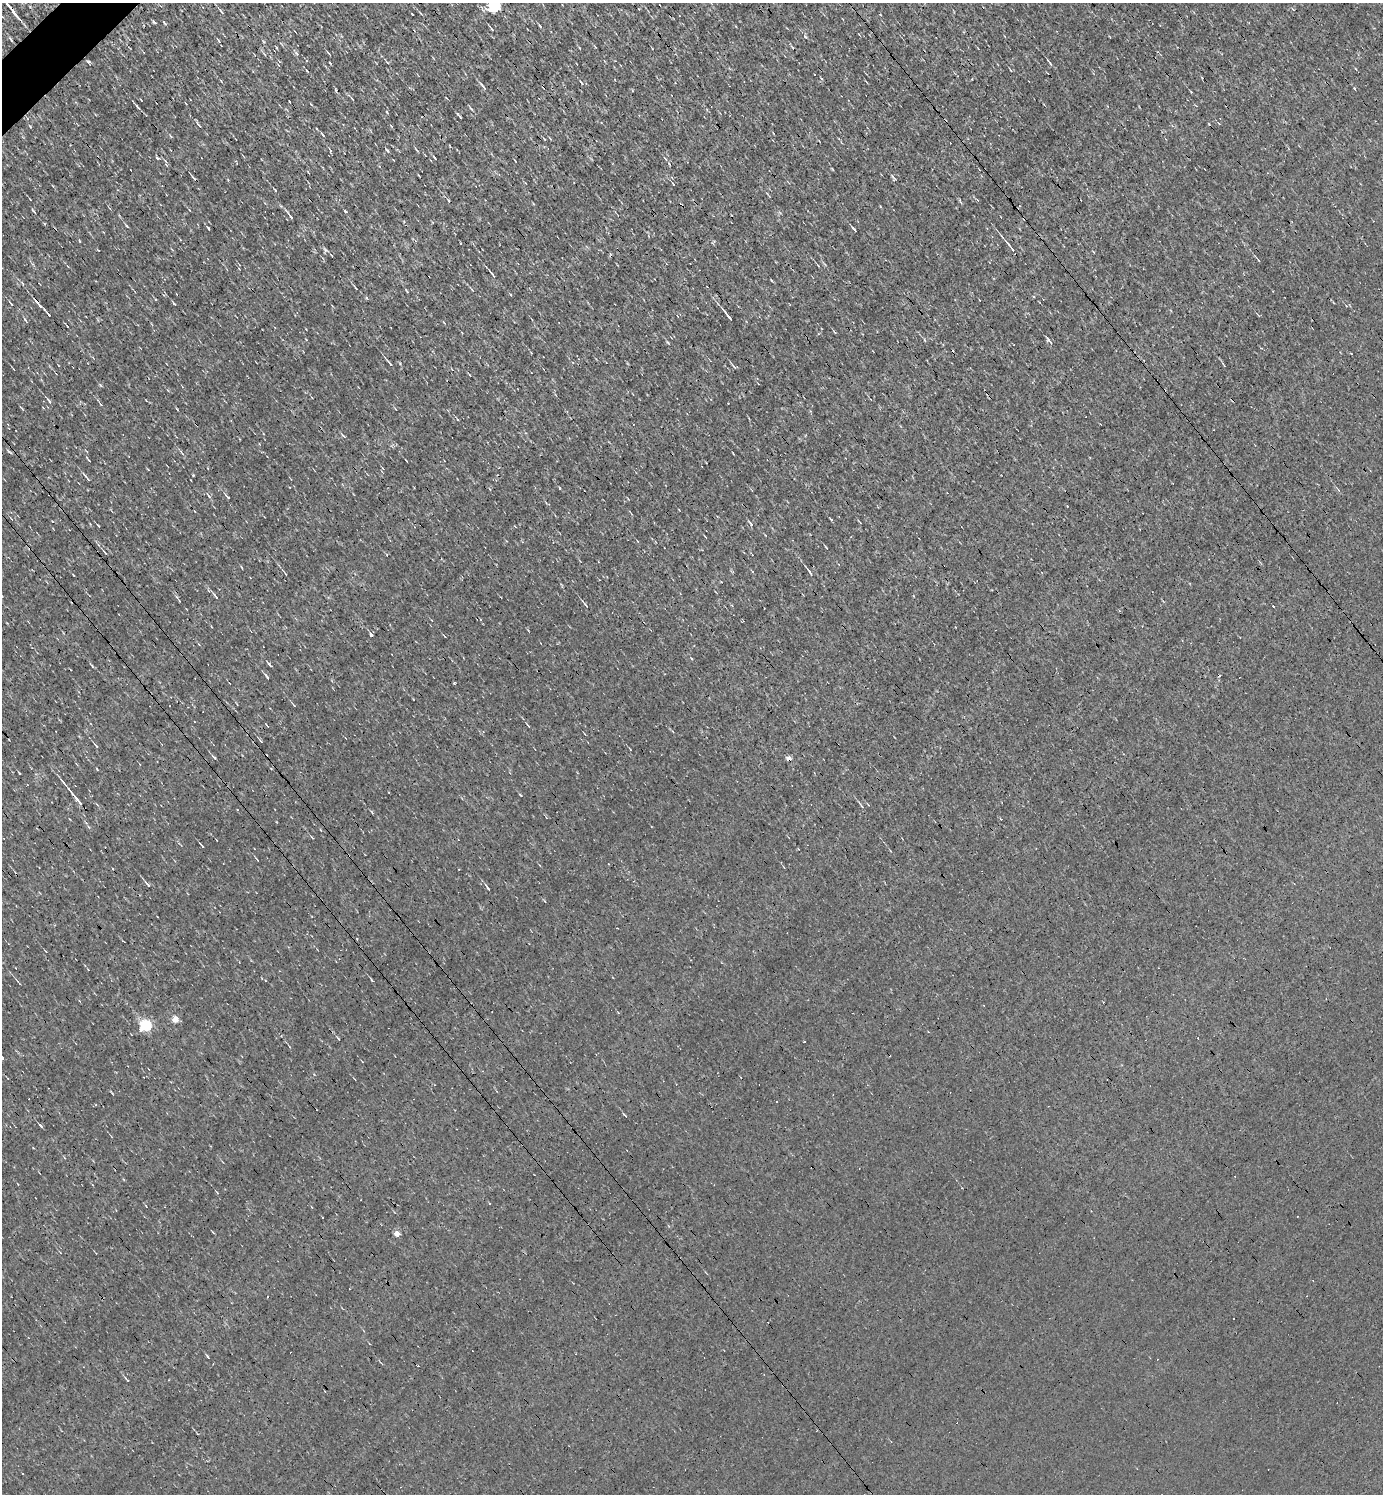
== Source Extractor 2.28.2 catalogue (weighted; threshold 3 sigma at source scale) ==
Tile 11 of 4 x 4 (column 3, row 3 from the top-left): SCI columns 2913-4293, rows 1493-2984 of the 5968 x 5969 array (HDU 1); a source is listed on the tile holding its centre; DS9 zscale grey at full resolution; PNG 1385 x 1496 px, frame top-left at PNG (2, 3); no overlay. Shown black and unused: <1% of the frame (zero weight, under 3 of 4 exposures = <1% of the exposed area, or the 3 px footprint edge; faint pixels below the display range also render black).
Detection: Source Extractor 2.28.2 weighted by HDU 2 'WHT'; one run over the whole footprint, this tile lists its part. Background 0.00165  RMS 0.04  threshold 0.178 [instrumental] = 3 sigma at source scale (4.5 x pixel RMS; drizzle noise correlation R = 1.50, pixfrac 1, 0.05/0.05 arcsec/px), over >= 5 px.
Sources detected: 132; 23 cosmic-ray / hot-pixel residue — not listed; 2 inside a brighter listed object's ellipse — not listed separately; the other 107 listed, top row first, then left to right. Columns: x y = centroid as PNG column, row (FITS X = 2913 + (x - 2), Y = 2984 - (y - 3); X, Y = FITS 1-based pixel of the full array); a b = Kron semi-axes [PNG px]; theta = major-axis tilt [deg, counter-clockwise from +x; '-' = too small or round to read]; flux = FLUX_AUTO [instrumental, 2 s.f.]
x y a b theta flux
495 6 6 6 - 590
11 7 12 3 -56 27
1293 9 5 3 - 3.2
221 11 8 3 -50 7.3
540 26 6 3 -53 4.9
492 29 8 3 -44 4.6
805 37 5 4 - 5.1
11 40 8 2 -60 5.6
219 41 8 3 -51 5.6
296 53 6 3 -69 5.9
264 54 5 3 - 3.7
329 54 5 2 - 3.3
387 62 5 3 - 3.1
330 63 3 2 - 2.6
1050 63 9 3 -53 6.6
307 71 5 3 - 3.6
582 83 4 2 - 4.7
483 87 11 4 -52 10
352 99 5 2 - 3.3
138 107 8 3 -54 6.2
387 112 4 3 - 2.7
460 117 5 2 - 3.4
199 125 9 3 -55 6.8
30 126 5 3 - 3.8
323 135 5 2 - 4.2
544 139 4 3 - 2.7
387 150 6 3 -38 4.1
435 158 4 2 - 4
515 161 3 2 - 2.5
669 164 4 3 - 4.8
166 165 5 3 - 3.3
894 178 8 4 -55 6.1
674 184 3 3 - 7.6
275 190 5 3 - 3.5
448 200 5 3 - 4
33 211 10 2 -51 4.6
345 211 3 3 - 44
290 216 11 3 -53 9
127 226 5 3 - 5.7
208 228 7 3 -57 4.8
854 230 6 2 -47 6.3
1009 244 13 3 -48 9.9
1094 252 4 3 - 3.3
331 255 3 2 - 3.1
1258 260 4 3 - 3.4
492 274 13 3 -52 9.4
355 288 6 2 -55 3.8
407 291 5 2 - 3.7
980 300 3 2 - 3.5
11 304 5 2 - 3.9
174 304 5 3 - 5
39 305 12 4 -46 15
728 316 15 2 -52 17
834 332 6 2 -46 3.8
924 340 5 3 - 3.4
667 342 5 3 - 4.1
1050 342 10 3 -45 9.1
390 363 10 3 -48 9.6
1224 365 8 2 -59 4.9
733 366 10 3 -49 6.6
100 385 5 4 - 4
49 401 8 3 -52 7.8
101 404 5 3 - 4
343 436 7 3 -45 5.2
10 452 9 3 -39 5.2
182 453 6 3 -38 4.9
89 460 5 2 - 3.4
87 477 14 2 -50 8.2
227 497 8 3 -46 6.1
831 520 3 3 - 10
751 524 7 3 -62 5.3
826 547 6 2 -45 3
105 553 5 2 - 3.9
809 572 9 3 -56 8.9
285 574 7 2 -54 4.3
215 596 10 3 -50 8.9
585 605 11 3 -51 8.3
1119 611 4 3 - 3.2
371 635 4 3 - 13
270 665 7 2 -41 6.8
92 666 6 3 -53 3.9
267 677 9 3 -54 6.6
454 683 3 2 - 3.6
294 705 7 2 -45 4.2
267 725 4 2 - 3.8
528 726 5 3 - 4.8
96 745 7 3 -50 5.9
214 758 7 3 -45 6.5
789 758 4 4 - 27
19 773 4 2 - 2.7
389 792 2 2 - 3.3
520 795 6 2 -45 3.2
77 799 26 3 -50 36
862 806 8 4 -49 6.4
312 837 6 2 -45 3.2
202 845 6 2 -52 4.7
257 859 5 2 - 3.5
148 884 10 3 -48 8
488 888 6 2 -50 5.5
175 1019 4 4 - 63
146 1026 5 5 - 450
338 1039 6 3 -63 4
804 1041 3 2 - 6.1
95 1105 3 2 - 4.6
40 1126 6 2 -54 5.7
323 1217 2 2 - 3.3
397 1234 5 4 - 31
Overlapping masked pixels (flux is a lower limit): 2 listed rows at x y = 11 7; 789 758
Isophote crosses this tile's border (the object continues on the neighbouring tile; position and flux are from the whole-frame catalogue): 1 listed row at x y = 495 6
Unlisted compact peaks at least as high as the median listed source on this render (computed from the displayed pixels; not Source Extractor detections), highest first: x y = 157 158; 326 250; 89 62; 154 22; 366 298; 25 319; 207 1356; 1354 88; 165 24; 624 1114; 97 769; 412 14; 372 980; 471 109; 177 409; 771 280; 73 575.